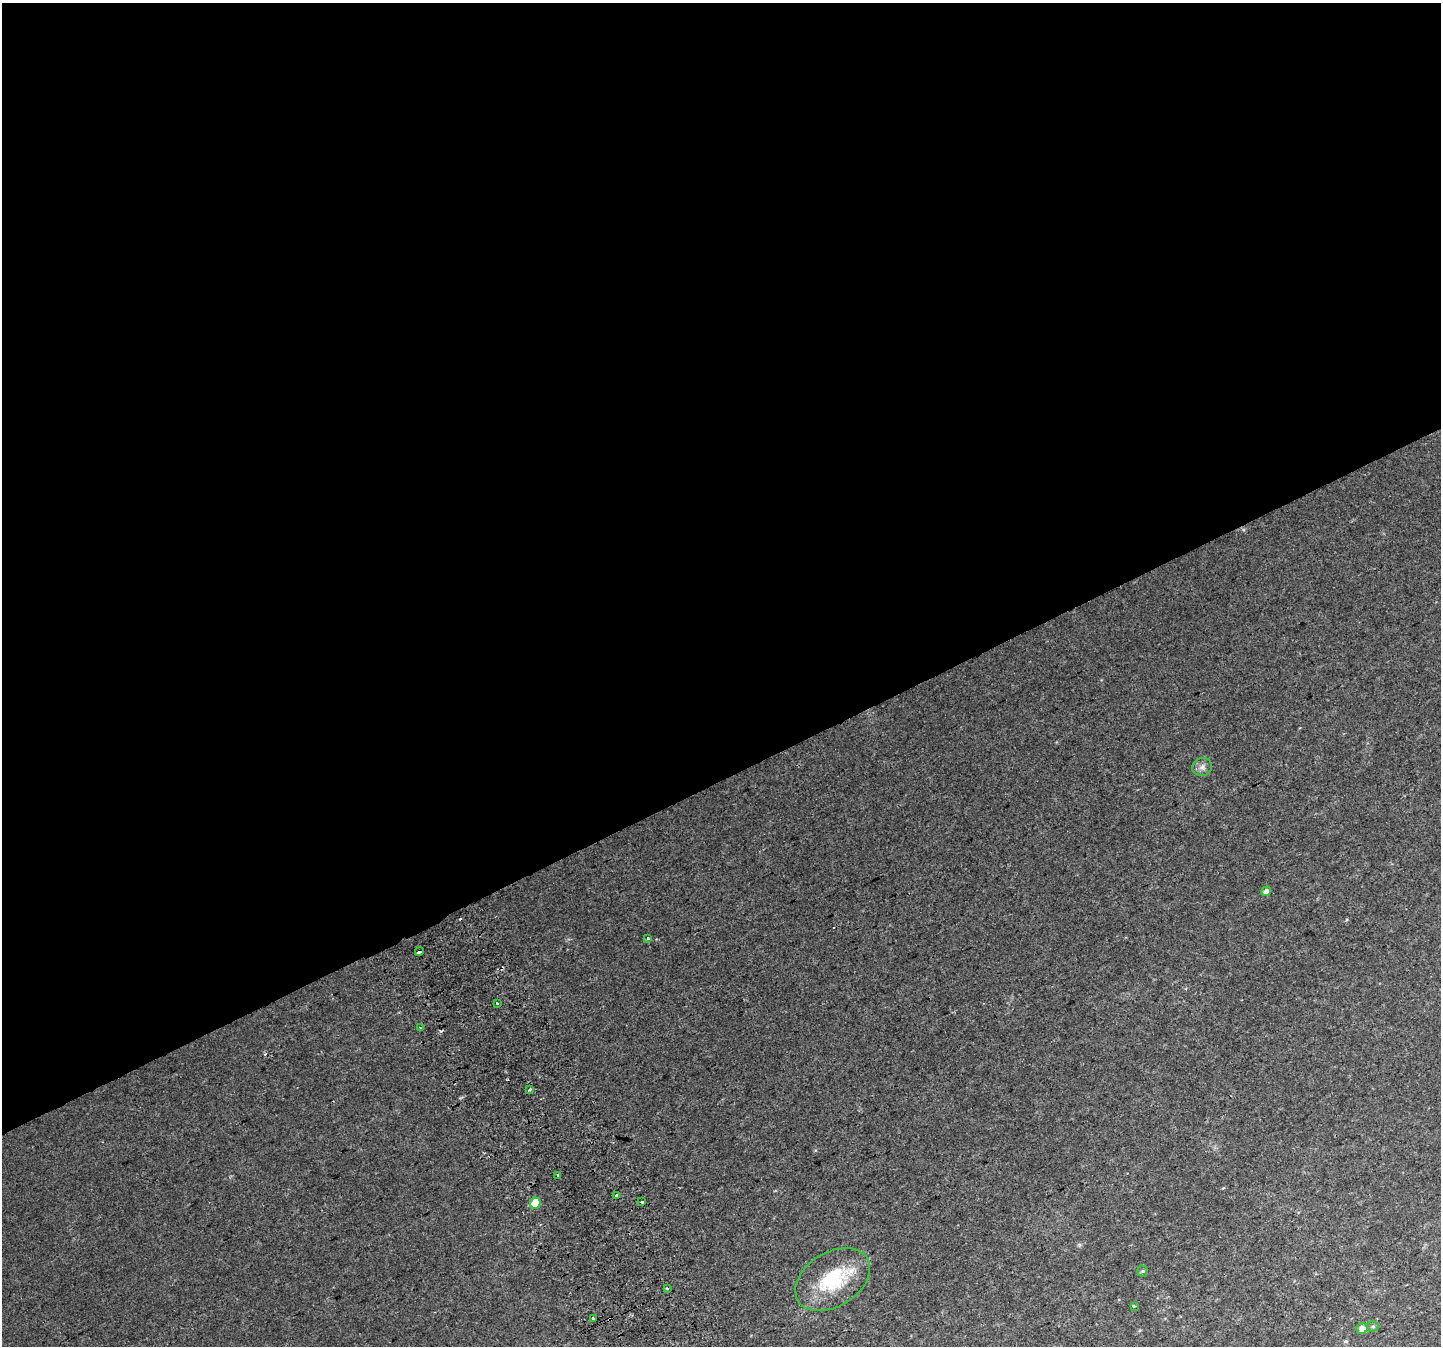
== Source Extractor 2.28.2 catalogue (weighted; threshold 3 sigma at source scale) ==
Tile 2 of 4 x 4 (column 2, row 1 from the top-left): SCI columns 1481-2919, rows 4211-5554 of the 5835 x 5676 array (HDU 1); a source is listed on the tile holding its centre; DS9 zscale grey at full resolution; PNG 1443 x 1348 px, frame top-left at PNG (2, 3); each listed source drawn as its Kron ellipse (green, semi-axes under 4 px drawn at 4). Shown black and unused: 58% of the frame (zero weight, under 2 of 3 exposures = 2% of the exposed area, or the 3 px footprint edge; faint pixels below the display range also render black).
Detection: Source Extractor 2.28.2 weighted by HDU 2 'WHT'; one run over the whole footprint, this tile lists its part. Background 0.0434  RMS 0.0093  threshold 0.042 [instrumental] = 3 sigma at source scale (4.5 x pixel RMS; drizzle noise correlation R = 1.50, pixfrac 1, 0.0396/0.0396 arcsec/px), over >= 5 px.
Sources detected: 21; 3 cosmic-ray / hot-pixel residue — neither listed nor drawn; the other 18 listed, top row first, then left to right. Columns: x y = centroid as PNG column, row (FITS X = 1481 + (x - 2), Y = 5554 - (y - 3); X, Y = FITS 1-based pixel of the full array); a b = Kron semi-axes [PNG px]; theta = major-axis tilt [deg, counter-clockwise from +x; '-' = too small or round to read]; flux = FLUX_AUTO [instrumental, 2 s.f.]
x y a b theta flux
1202 767 10 9 - 4
1266 891 5 4 - 4.1
648 938 3 3 - 3.3
419 952 5 3 - 10
497 1003 3 2 - 1.8
420 1027 3 3 - 1.8
529 1090 4 3 - 2.8
558 1176 3 3 - 6.1
617 1196 3 3 - 6.2
642 1202 4 3 - 3.3
535 1203 5 5 - 20
1142 1271 5 5 - 1.2
833 1280 41 27 32 52
667 1288 3 3 - 1.9
1134 1306 3 2 - 1.4
593 1318 3 3 - 2.8
1373 1326 5 5 - 1.4
1362 1328 5 5 - 5.7
Overlapping masked pixels (flux is a lower limit): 2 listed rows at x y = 419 952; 558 1176